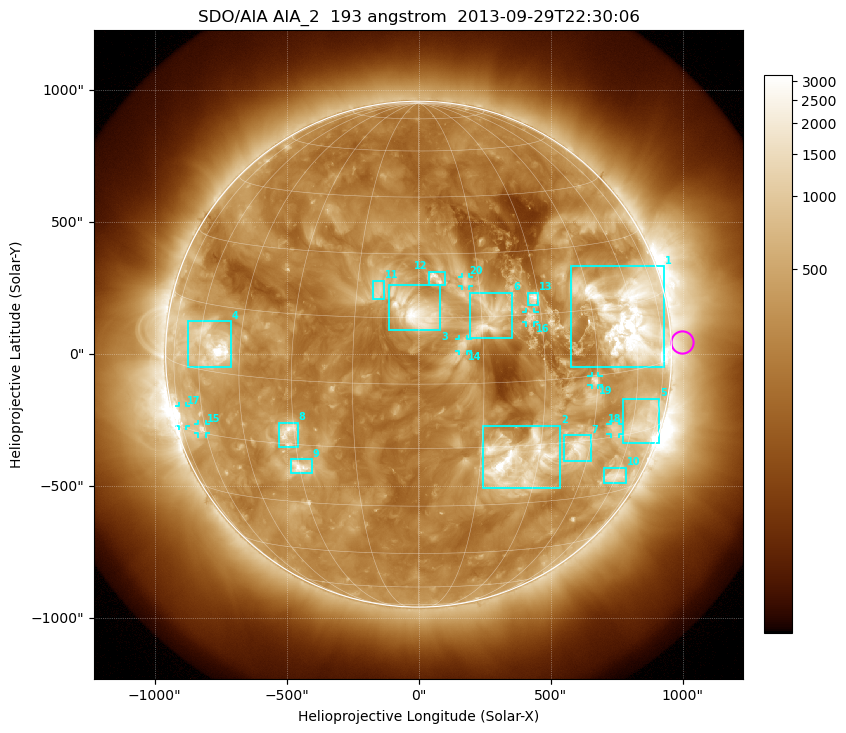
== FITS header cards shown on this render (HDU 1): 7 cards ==
TELESCOP= 'SDO/AIA'
INSTRUME= 'AIA_2'
WAVELNTH=                  193
WAVEUNIT= 'angstrom'
DATE-OBS= '2013-09-29T22:30:06.84'
CTYPE1  = 'HPLN-TAN'
CTYPE2  = 'HPLT-TAN'

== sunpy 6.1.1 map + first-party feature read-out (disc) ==
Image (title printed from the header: SDO/AIA AIA_2  193 angstrom  2013-09-29T22:30:06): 1024 x 1024 px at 2.4 arcsec/px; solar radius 958 arcsec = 399 px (full disc in frame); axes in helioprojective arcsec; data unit not stated in the header (colour bar unlabelled)
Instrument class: DISC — disc imager (sunpy class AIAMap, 193 A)
Bright regions (active regions / flare kernels): reference = the median radial profile (limb darkening/brightening removed); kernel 9 px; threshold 5 sigma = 651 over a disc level ~274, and >= 1.15x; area >= 12 px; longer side >= 10 px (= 24 arcsec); searched inside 0.97 R_sun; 25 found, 20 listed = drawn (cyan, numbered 1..; 7 of them under ~33 arcsec drawn as corner ticks so the feature stays visible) (cap 20 boxes per figure: the strongest are kept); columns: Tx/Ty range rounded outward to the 5 arcsec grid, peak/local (2 s.f.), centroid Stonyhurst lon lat
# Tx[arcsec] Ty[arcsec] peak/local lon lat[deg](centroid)
1 575..930 -50..335 17 +58 +12
2 240..535 -510..-270 14 +25 -19
3 -110..85 90..265 12 -1 +16
4 -875..-710 -50..125 16 -55 +6
5 770..915 -335..-165 6.1 +66 -13
6 195..355 60..235 7.5 +17 +15
7 550..655 -405..-305 7.7 +41 -17
8 -530..-455 -355..-260 7.4 -32 -12
9 -485..-405 -450..-395 8.1 -30 -21
10 700..790 -490..-430 6.2 +59 -25
11 -175..-130 205..280 4.9 -10 +21
12 35..100 260..315 6.6 +4 +24
13 415..455 185..235 8.2 +29 +19
14 150..185 10..60 5.4 +10 +9
15 -835..-805 -300..-265 5.5 -62 -14
16 405..440 120..160 5 +27 +14
17 -910..-880 -270..-195 6.1 -72 -12
18 725..760 -305..-265 4.2 +53 -13
19 655..685 -115..-85 5.3 +44 -1
20 165..190 260..295 4.4 +12 +23
Off-limb structures (1.02-1.3 R_sun): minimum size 162 px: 3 found; the strongest spans PA ~235..305 deg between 1.02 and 1.3 R_sun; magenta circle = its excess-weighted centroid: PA ~275 deg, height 1.04 R_sun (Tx ~1000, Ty ~45 arcsec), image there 1.9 x the reference